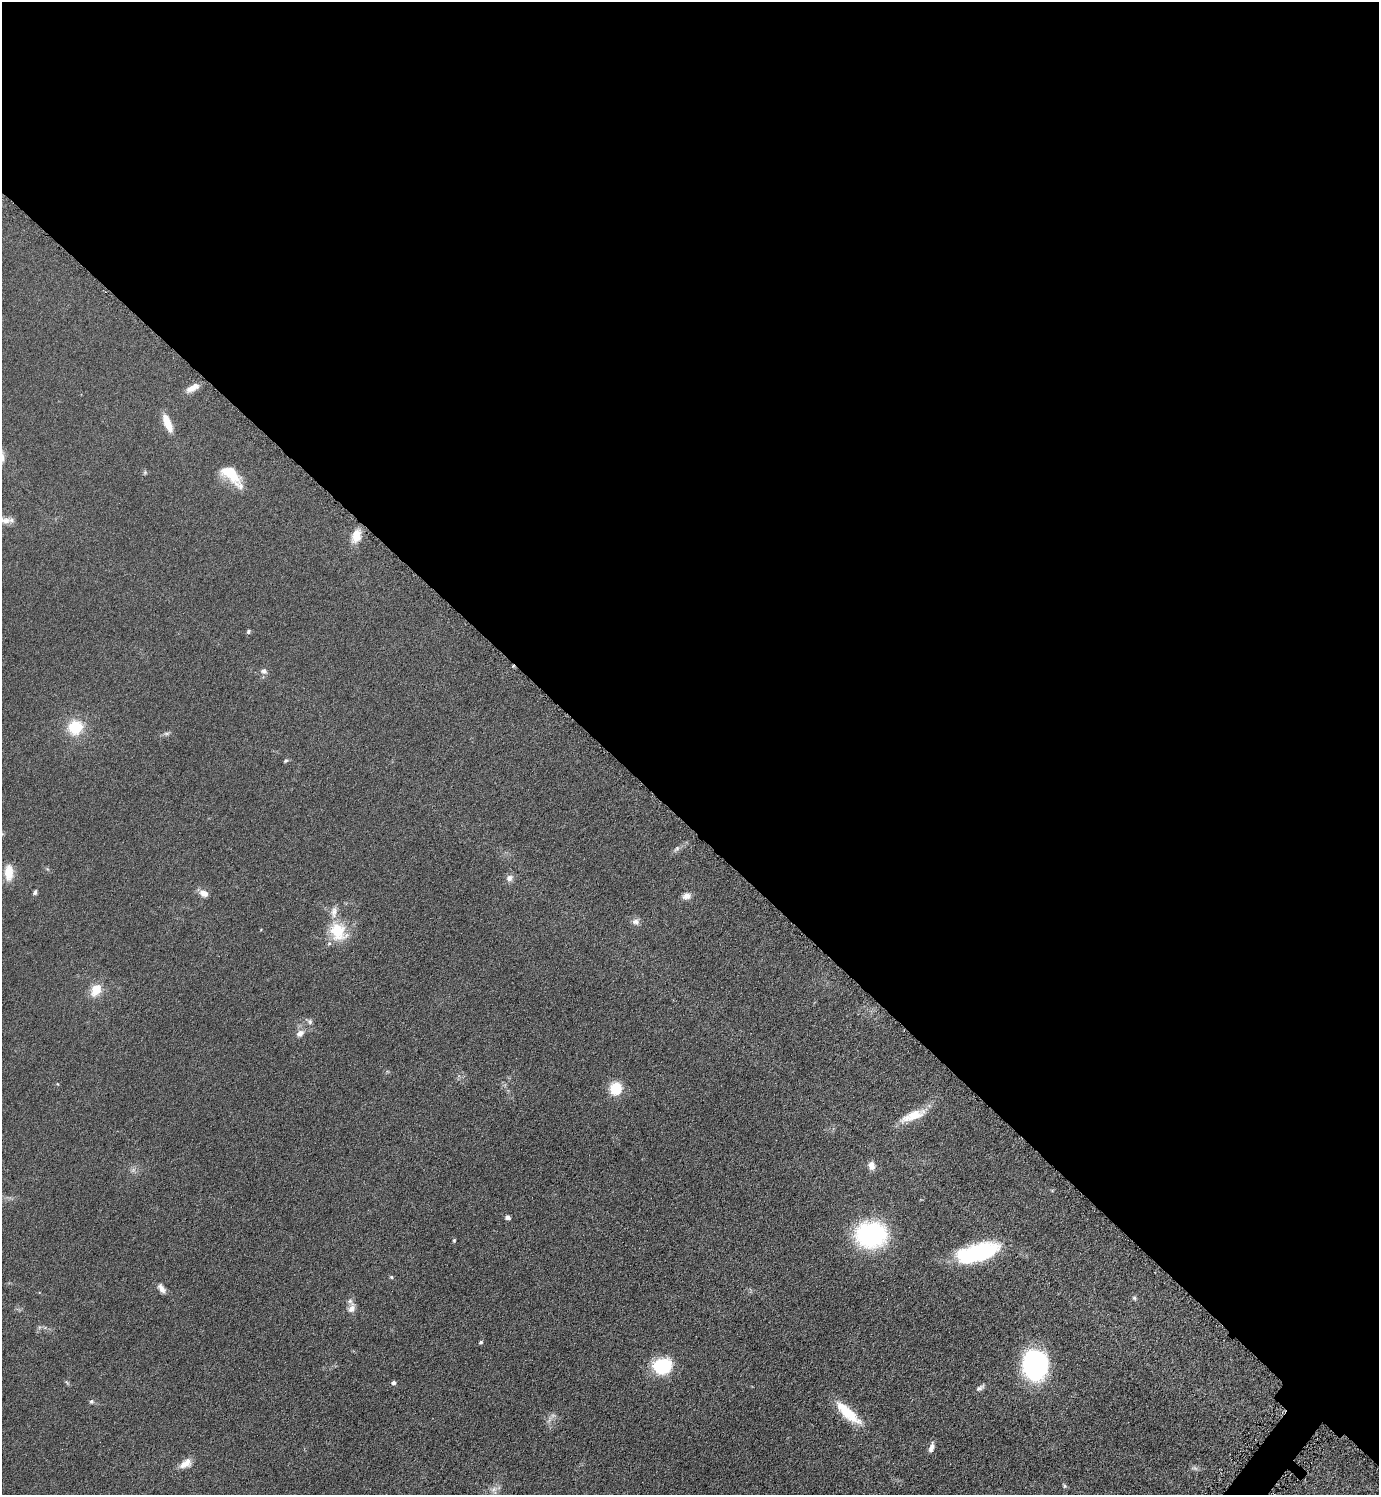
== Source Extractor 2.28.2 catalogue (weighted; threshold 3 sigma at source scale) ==
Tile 3 of 4 x 4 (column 3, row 1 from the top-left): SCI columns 2929-4305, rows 4490-5982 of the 5998 x 5995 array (HDU 1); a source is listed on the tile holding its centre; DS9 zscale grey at full resolution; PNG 1381 x 1497 px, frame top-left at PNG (2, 2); no overlay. Shown black and unused: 56% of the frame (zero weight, under 4 of 8 exposures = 1% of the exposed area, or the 3 px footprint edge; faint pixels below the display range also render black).
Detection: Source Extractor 2.28.2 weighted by HDU 2 'WHT'; one run over the whole footprint, this tile lists its part. Background 0.0953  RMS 0.0062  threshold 0.0252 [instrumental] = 3 sigma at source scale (4.09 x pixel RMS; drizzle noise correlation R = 1.36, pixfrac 0.8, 0.05/0.05 arcsec/px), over >= 5 px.
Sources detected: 52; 3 too faint to see at this stretch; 1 inside a brighter object's white glare — not listed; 3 inside a brighter listed object's ellipse — not listed separately; the other 45 listed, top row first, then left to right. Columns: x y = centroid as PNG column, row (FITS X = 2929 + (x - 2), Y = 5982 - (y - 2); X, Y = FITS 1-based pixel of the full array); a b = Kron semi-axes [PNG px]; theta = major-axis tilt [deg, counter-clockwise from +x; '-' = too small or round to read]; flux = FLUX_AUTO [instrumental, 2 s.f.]
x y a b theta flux
191 389 15 8 30 4.1
167 423 19 7 -67 10
145 472 6 4 72 0.76
230 473 29 14 -42 15
3 521 21 8 5 4.8
356 536 16 11 73 7.8
248 631 6 4 55 0.96
264 671 8 8 - 2.1
75 727 13 12 - 21
286 761 6 4 39 0.92
677 849 11 6 48 1.9
9 872 19 10 -90 8.9
509 878 10 8 50 2.5
35 892 7 5 75 1.2
204 893 12 8 -23 3.8
687 896 10 8 19 3.2
636 922 9 8 - 2.7
338 931 27 20 -55 19
96 990 17 12 60 8.9
310 1022 8 7 - 1.6
300 1033 10 8 34 3.4
616 1088 14 12 80 14
913 1115 35 11 22 12
871 1166 10 8 -76 3.6
133 1170 6 6 - 1.5
508 1217 5 4 - 2.2
871 1234 27 22 1 80
454 1240 4 4 - 0.62
976 1253 46 19 15 48
391 1277 5 4 - 0.78
162 1288 13 7 -55 3
1134 1298 6 5 - 1
352 1309 13 9 70 4.1
481 1342 4 4 - 1
1035 1365 29 23 -84 81
662 1366 22 18 7 24
67 1382 8 3 -45 0.77
394 1383 5 4 - 1.5
980 1388 12 6 33 2
91 1401 6 6 - 1.1
848 1413 35 11 -42 18
931 1447 13 6 72 2.8
186 1463 16 9 32 5.4
1065 1486 5 5 - 0.88
494 1489 10 7 45 2.9
Isophote crosses this tile's border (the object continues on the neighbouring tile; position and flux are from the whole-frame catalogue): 1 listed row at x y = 3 521